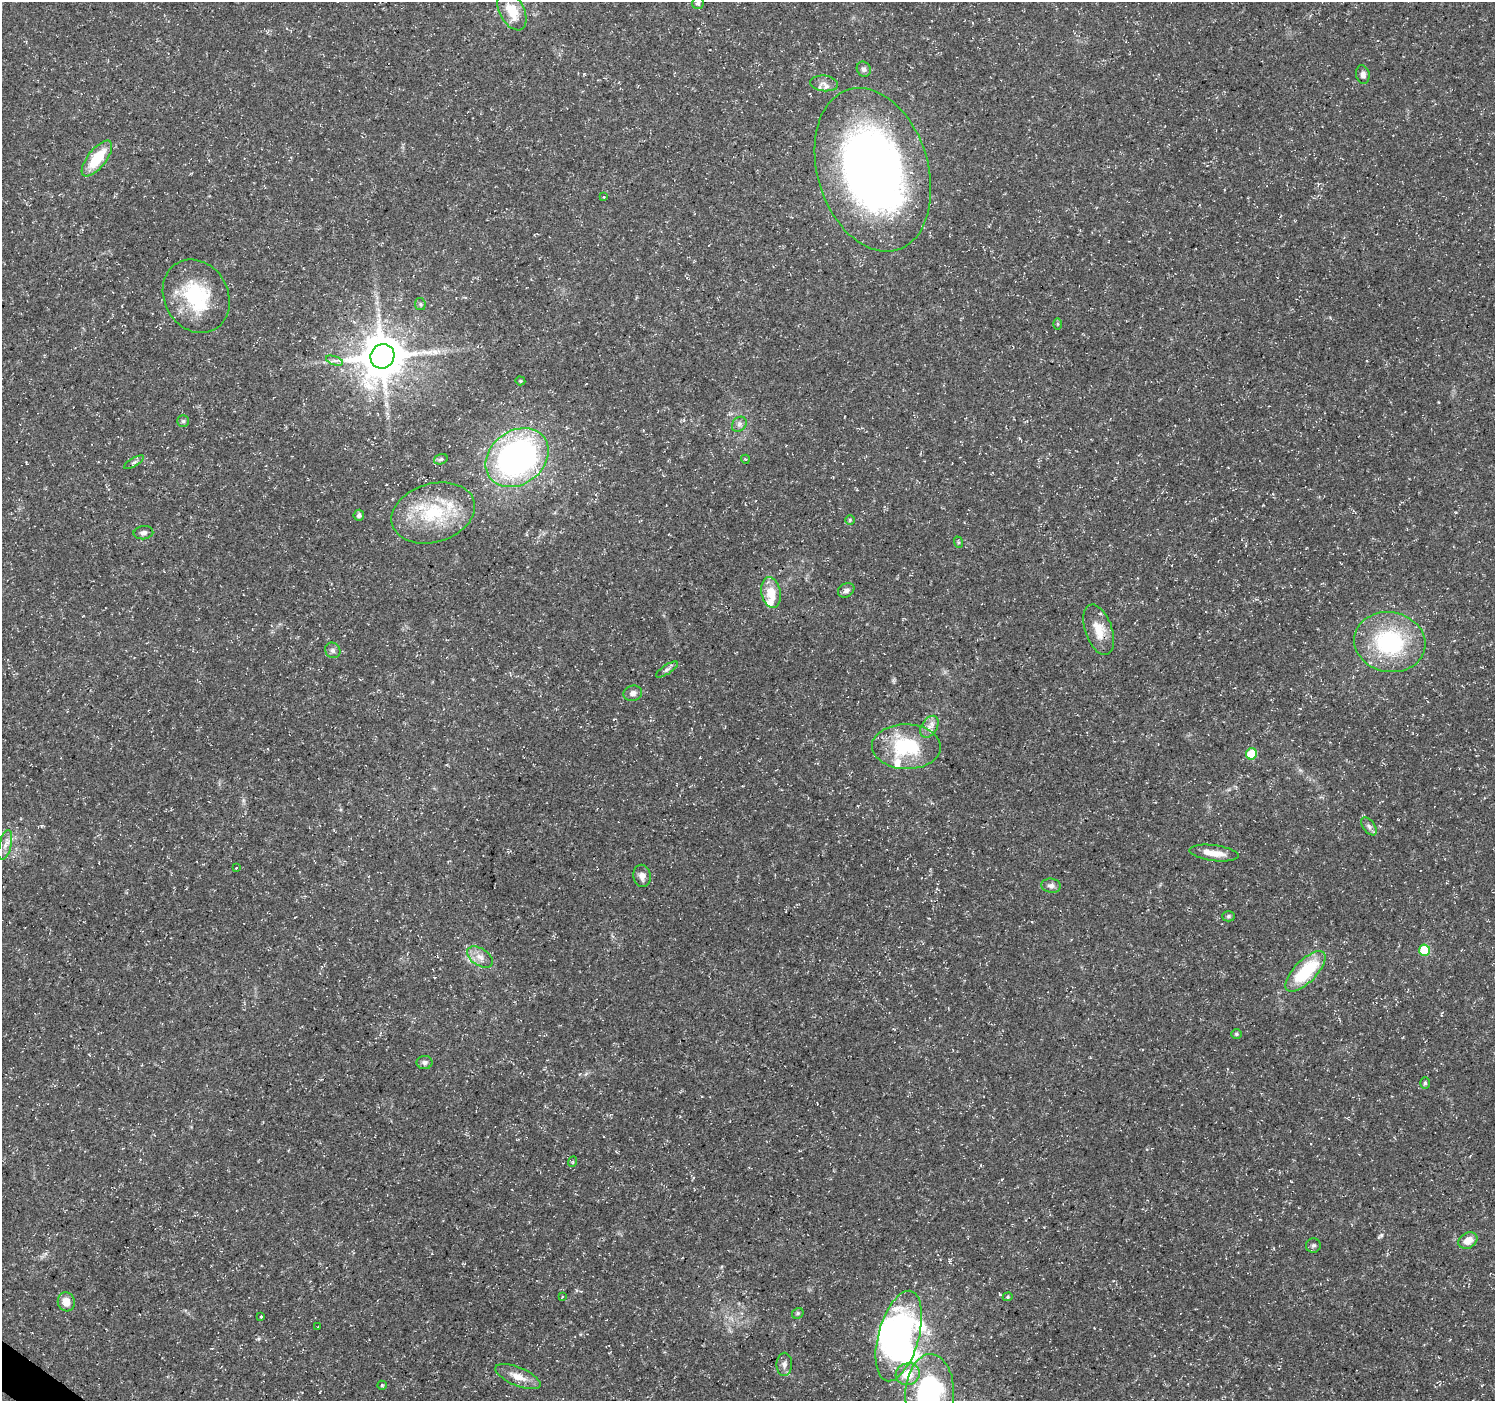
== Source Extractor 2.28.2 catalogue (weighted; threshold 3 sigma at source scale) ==
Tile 7 of 4 x 4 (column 3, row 2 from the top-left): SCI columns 2988-4480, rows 2974-4372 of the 5980 x 6015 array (HDU 1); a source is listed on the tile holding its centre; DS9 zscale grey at full resolution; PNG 1497 x 1403 px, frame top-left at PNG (2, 2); each listed source drawn as its Kron ellipse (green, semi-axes under 4 px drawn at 4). Shown black and unused: <1% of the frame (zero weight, under 3 of 5 exposures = <1% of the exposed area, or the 3 px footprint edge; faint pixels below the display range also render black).
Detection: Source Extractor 2.28.2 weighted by HDU 2 'WHT'; one run over the whole footprint, this tile lists its part. Background 0.0541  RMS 0.0028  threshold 0.0125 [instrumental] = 3 sigma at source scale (4.5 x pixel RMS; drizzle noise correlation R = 1.50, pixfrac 1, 0.0396/0.0396 arcsec/px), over >= 5 px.
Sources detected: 71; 3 inside a brighter object's white glare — neither listed nor drawn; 5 inside a brighter listed object's ellipse — not listed separately; the other 63 listed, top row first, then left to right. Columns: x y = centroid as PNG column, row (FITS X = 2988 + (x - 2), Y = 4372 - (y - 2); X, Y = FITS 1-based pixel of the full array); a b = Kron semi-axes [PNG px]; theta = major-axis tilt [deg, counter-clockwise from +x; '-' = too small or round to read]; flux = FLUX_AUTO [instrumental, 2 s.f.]
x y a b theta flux
698 3 6 6 - 0.9
512 11 21 12 -63 7.1
864 69 8 6 -58 0.79
1363 75 9 6 -78 1.3
824 83 14 8 -6 1.7
97 159 21 9 52 9.8
873 170 84 55 -73 190
604 197 3 2 - 0.21
196 296 38 32 -61 20
420 304 6 5 - 0.52
1058 324 6 4 -90 0.28
382 356 12 11 - 1100
335 361 9 4 -19 0.81
520 381 5 4 - 0.33
183 421 6 5 - 0.53
739 424 8 6 46 0.98
517 458 34 27 36 81
441 459 7 5 18 0.49
745 459 4 3 - 0.23
134 462 11 4 30 0.63
433 513 43 29 17 20
359 515 5 5 - 0.93
850 520 5 5 - 0.36
143 533 10 6 8 1
958 542 6 4 -71 0.33
846 590 9 6 33 0.98
771 592 15 10 -79 5.3
1099 630 26 13 -70 5.3
1390 642 36 30 -10 29
333 650 8 7 - 0.88
667 669 12 4 33 0.86
633 693 9 7 14 1.5
929 727 12 8 58 1.8
906 747 34 22 -1 20
1251 754 5 5 - 8.2
1369 826 10 6 -53 0.99
5 845 15 6 76 1.6
1214 853 25 8 -7 3.6
236 868 3 2 - 0.18
642 876 11 8 -80 1.6
1051 886 10 7 -7 1.2
1228 916 6 5 - 0.51
1424 950 5 5 - 14
480 957 14 8 -33 2.2
1305 971 26 11 45 17
1236 1034 5 5 - 0.44
425 1062 8 6 0 0.92
1425 1083 5 5 - 0.46
572 1162 5 3 - 0.3
1468 1240 10 7 31 3.3
1313 1245 7 7 - 0.74
562 1297 4 2 - 0.19
1008 1297 5 4 - 0.31
66 1302 9 8 - 2.9
798 1313 6 5 - 0.51
260 1316 3 3 - 1.1
318 1327 2 2 - 0.19
899 1336 47 20 74 60
784 1364 12 8 89 1.2
908 1374 12 10 16 5.2
518 1377 24 9 -23 3.8
382 1385 5 4 - 0.37
930 1394 40 24 88 56
Isophote crosses this tile's border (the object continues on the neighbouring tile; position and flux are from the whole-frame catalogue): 2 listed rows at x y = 698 3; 930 1394
Unlisted compact peaks at least as high as the median listed source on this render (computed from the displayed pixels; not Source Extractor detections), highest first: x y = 1381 1235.